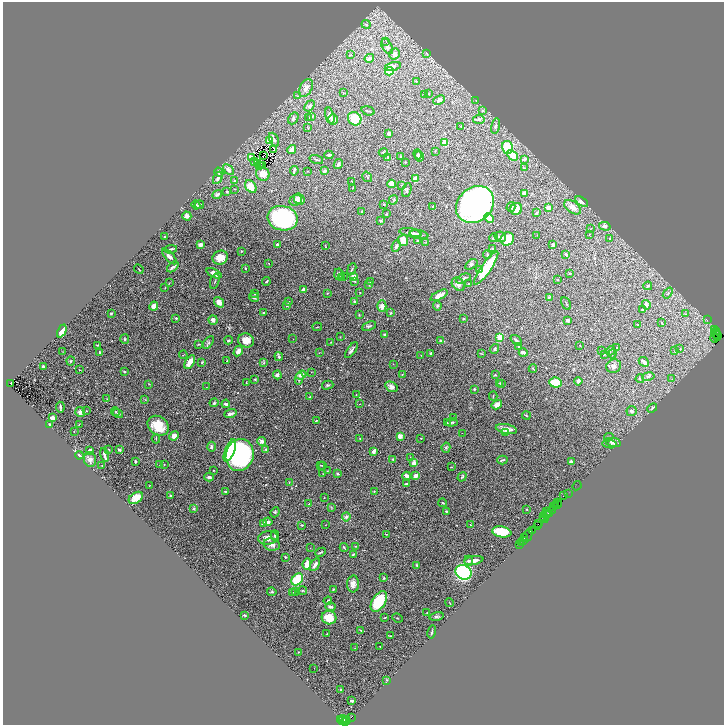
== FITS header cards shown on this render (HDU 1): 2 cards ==
NAXIS1  =                 1443
NAXIS2  =                 1446

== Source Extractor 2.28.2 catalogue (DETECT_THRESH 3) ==
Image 1443 x 1446 px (HDU 1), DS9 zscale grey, zoomed out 1/2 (1 PNG px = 2 x 2 image px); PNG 726 x 727 px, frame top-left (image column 2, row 1446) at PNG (3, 2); each listed source drawn as its Kron ellipse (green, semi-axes under 4 px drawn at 4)
Background 1.85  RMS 0.06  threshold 0.179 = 3 sigma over >= 5 px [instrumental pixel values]
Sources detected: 469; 49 cannot appear on this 1/2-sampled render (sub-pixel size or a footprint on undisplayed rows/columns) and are neither listed nor drawn; the other 420 listed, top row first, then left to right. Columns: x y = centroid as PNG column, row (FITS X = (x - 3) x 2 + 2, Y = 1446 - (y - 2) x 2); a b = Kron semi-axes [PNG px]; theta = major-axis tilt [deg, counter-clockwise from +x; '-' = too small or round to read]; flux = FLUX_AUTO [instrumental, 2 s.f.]
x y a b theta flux
366 24 4 4 - 19
386 41 2 1 - 66
387 47 8 5 -61 41
427 53 2 2 - 17
394 54 6 5 - 43
350 55 3 2 - 7
369 58 5 3 - 44
393 66 8 4 15 50
390 71 4 4 - 200
416 81 3 2 - 7.4
306 88 9 6 63 66
343 93 3 2 - 5.8
424 94 4 2 - 8
428 94 4 3 - 9.3
297 96 3 2 - 5.5
439 100 6 4 26 35
476 100 3 2 - 4.1
310 106 6 3 50 20
368 111 7 2 -16 10
482 111 4 3 - 10
312 116 3 2 - 7.3
330 116 8 4 -76 47
293 118 6 4 59 21
309 118 4 2 - 7.5
355 119 7 6 - 260
479 119 6 3 5 18
333 120 5 4 - 54
461 126 2 2 - 6.5
495 126 8 4 77 23
307 127 3 2 - 3.3
389 133 3 3 - 22
274 140 7 3 -65 19
269 141 4 3 - 110
445 142 4 4 - 100
507 147 6 5 - 410
274 150 2 1 - 4.4
292 150 4 3 - 87
435 151 3 2 - 7.5
383 153 5 3 - 13
418 154 5 4 - 13
329 155 4 2 - 22
512 155 6 4 -41 160
263 156 2 1 - 6
401 156 2 2 - 7
419 156 5 4 - 20
252 157 3 3 - 52
388 157 2 2 - 20
524 159 3 3 - 23
316 160 7 2 -17 16
255 162 2 1 - 2.7
405 162 2 2 - 7.5
258 163 2 1 - 3.7
338 164 5 2 - 29
260 166 2 1 - 4.9
262 166 3 1 - 6.6
524 168 4 2 - 7.6
228 170 6 4 -45 51
294 171 5 2 - 17
307 171 2 1 - 3.8
324 171 3 2 - 26
219 172 5 3 - 23
263 174 7 6 - 89
367 177 5 3 - 12
218 178 7 4 60 39
415 179 3 3 - 140
234 181 3 3 - 22
351 181 2 1 - 3.1
392 184 4 3 - 76
402 185 4 3 - 8.8
251 186 7 5 -54 170
352 188 3 2 - 6.7
234 189 3 2 - 4.2
407 190 7 3 70 17
227 192 4 3 - 15
524 193 3 2 - 39
217 194 5 3 - 39
299 199 6 5 - 50
296 200 6 5 - 35
393 200 5 3 - 13
582 201 7 4 -32 39
384 204 2 2 - 6.9
475 204 20 17 40 4400
196 205 4 4 - 35
199 205 4 3 - 19
433 206 3 2 - 6.5
511 207 5 4 - 18
573 207 9 5 -37 83
548 208 2 2 - 180
516 209 6 5 - 100
362 211 3 2 - 9.6
537 213 4 3 - 9.9
386 214 3 3 - 7.7
187 216 4 4 - 35
283 218 15 12 -11 1500
489 218 5 4 - 80
380 221 3 3 - 15
605 226 6 4 -16 37
590 229 3 2 - 5.6
410 233 11 2 -8 21
415 234 6 3 -13 17
419 234 9 3 -11 27
589 234 3 2 - 5
537 235 3 2 - 3.5
164 237 2 2 - 9
500 237 6 5 - 41
494 238 4 2 - 19
507 239 7 6 - 250
609 239 3 3 - 9.5
403 240 5 5 - 130
418 241 3 2 - 15
426 242 3 2 - 4.7
201 244 3 3 - 72
277 244 3 3 - 17
553 245 3 2 - 22
325 246 4 2 - 5.1
396 246 6 3 68 25
171 249 6 2 9 20
493 249 2 2 - 29
241 251 3 2 - 7.4
566 254 3 2 - 16
487 255 4 3 - 13
169 256 10 4 -47 51
220 258 8 7 - 140
269 263 2 2 - 5
471 264 7 4 34 25
173 267 7 2 40 26
245 268 3 3 - 9.1
486 268 20 5 56 410
139 269 5 1 - 5
352 269 6 3 67 16
479 270 3 3 - 14
214 273 8 4 -25 75
570 273 2 2 - 8.4
339 274 6 3 -85 31
344 276 3 2 - 5.2
354 277 4 3 - 69
341 278 3 2 - 6
463 278 8 3 25 23
557 280 3 2 - 4.9
215 281 8 2 72 9.9
266 281 4 2 - 9.8
354 281 3 3 - 11
371 282 3 2 - 11
169 283 3 2 - 4.8
469 283 2 2 - 8.1
458 284 7 5 -47 48
369 285 4 3 - 8.7
648 286 4 2 - 12
165 288 2 2 - 6.1
304 290 3 3 - 80
327 293 2 2 - 8.1
360 293 2 2 - 5
668 293 6 3 51 13
254 294 4 3 - 11
439 295 9 4 27 73
254 297 5 4 - 26
549 297 3 2 - 9.6
219 302 6 4 -52 73
289 302 4 3 - 10
354 302 3 3 - 12
566 303 7 2 -62 10
287 305 3 2 - 31
646 305 5 4 - 30
154 306 5 4 - 85
382 306 6 4 90 54
437 306 5 3 - 16
643 310 3 2 - 14
111 313 3 2 - 11
264 313 3 3 - 18
390 313 3 2 - 12
686 314 3 3 - 8
359 315 3 2 - 8.3
176 318 3 3 - 13
463 319 3 2 - 14
213 320 5 4 - 34
568 320 3 3 - 20
707 320 2 1 - 60
662 323 3 2 - 6.4
638 325 2 2 - 4.8
369 326 7 3 22 18
317 327 5 2 - 6.4
714 329 4 3 - 250
62 331 7 3 65 110
716 331 3 2 - 460
385 334 3 2 - 13
716 334 5 3 - 750
340 337 2 2 - 6
500 337 4 3 - 180
718 337 2 1 - 84
715 338 4 2 - 590
125 339 5 3 - 15
293 339 2 1 - 2.4
228 340 4 3 - 14
246 340 8 7 - 100
516 340 6 2 -44 30
440 341 3 2 - 23
208 342 7 3 54 17
331 342 3 2 - 4.7
198 344 4 2 - 8
97 345 4 2 - 8.8
580 345 2 2 - 11
519 347 4 3 - 16
617 347 3 2 - 6.8
494 349 5 3 - 22
680 349 3 2 - 5.6
351 350 9 2 54 26
602 350 2 1 - 2.9
63 351 2 1 - 3.1
238 351 5 3 - 77
611 351 5 2 - 11
675 351 3 3 - 7.4
100 352 3 3 - 13
319 353 2 2 - 4.3
523 353 4 3 - 40
431 354 3 3 - 20
482 354 3 2 - 6.7
612 354 4 2 - 8.6
183 355 4 1 - 4.8
421 355 3 2 - 5.5
604 355 2 1 - 5.1
279 357 4 3 - 21
71 361 4 4 - 14
227 361 3 2 - 6.5
190 362 7 3 58 130
202 362 4 2 - 8.6
644 362 6 3 -44 44
263 363 4 3 - 12
393 364 2 2 - 5.1
614 366 7 6 - 41
43 367 3 2 - 21
533 369 4 2 - 7.4
79 370 3 2 - 5.7
124 371 4 2 - 13
311 372 2 1 - 2.6
402 374 3 2 - 5.1
277 375 4 4 - 35
301 375 5 3 - 64
495 375 4 3 - 9.2
648 376 6 4 11 18
299 379 6 4 81 28
640 379 4 2 - 8.9
672 379 2 2 - 3.9
255 380 3 2 - 12
578 381 4 3 - 31
10 383 3 2 - 610
247 383 3 1 - 6.9
499 383 3 3 - 10
556 383 6 5 - 260
149 384 3 2 - 5.3
501 384 3 3 - 7
328 385 6 3 15 18
206 387 2 1 - 3.2
391 387 6 5 - 51
474 389 2 2 - 20
356 394 3 2 - 4.8
493 396 4 2 - 8.1
310 397 2 2 - 22
107 399 2 2 - 4.3
145 400 2 2 - 4.6
214 403 4 3 - 17
226 404 4 3 - 26
360 404 2 1 - 2.3
497 405 5 4 - 73
60 407 5 2 - 21
652 408 5 3 - 13
86 411 3 2 - 8.2
631 411 5 5 - 33
80 412 5 5 - 65
115 412 4 2 - 11
118 413 5 2 - 12
230 414 6 3 19 46
526 416 4 2 - 12
453 417 2 2 - 4.1
52 418 3 3 - 89
316 421 3 2 - 6.9
452 422 5 3 - 15
447 423 2 2 - 4.7
79 424 3 2 - 5.2
49 425 3 2 - 20
158 426 11 9 -37 280
506 429 11 5 -11 79
74 431 2 2 - 6.2
505 432 4 3 - 16
462 433 2 1 - 11
174 436 5 4 - 69
400 436 4 3 - 70
609 437 5 2 - 8.9
360 438 2 1 - 4.5
421 438 2 1 - 5.8
156 439 5 3 - 11
262 441 4 3 - 62
613 442 8 4 -10 55
610 444 7 2 -6 18
211 447 5 3 - 22
446 448 5 4 - 18
109 449 3 2 - 9.7
266 449 4 3 - 12
90 450 4 2 - 28
119 450 3 3 - 22
230 450 12 4 68 500
374 451 4 3 - 34
79 455 4 2 - 14
104 455 7 2 -76 57
240 455 16 14 73 2000
410 457 2 2 - 3.6
90 459 7 6 - 54
393 459 3 3 - 9.8
502 460 5 2 - 13
135 462 3 3 - 16
571 462 3 3 - 53
414 463 4 4 - 48
159 464 3 2 - 4.7
164 464 2 1 - 3.3
102 465 2 1 - 6.1
321 465 3 2 - 8
323 465 2 2 - 6.7
451 467 3 2 - 4.7
214 470 2 2 - 7.6
327 471 3 2 - 4.9
338 473 3 2 - 19
323 474 3 2 - 3.7
407 476 4 3 - 57
416 476 2 2 - 210
209 477 4 3 - 27
462 477 5 2 - 14
289 482 2 2 - 5.1
406 484 3 2 - 13
149 486 2 2 - 6
577 486 5 1 - 160
374 491 3 2 - 6.1
225 492 3 2 - 13
568 493 3 1 - 180
171 496 4 3 - 13
563 496 2 1 - 150
324 497 2 1 - 3.7
136 498 8 5 33 110
558 502 2 1 - 68
443 503 4 2 - 6.8
309 504 4 2 - 8.3
558 504 2 1 - 89
556 505 3 2 - 290
331 507 4 1 - 5.2
554 507 4 3 - 580
194 508 4 4 - 12
527 509 2 2 - 7.2
552 510 3 2 - 420
446 511 2 2 - 17
275 512 5 4 - 18
546 512 3 1 - 360
548 513 2 1 - 300
550 513 3 1 - 280
546 514 2 1 - 150
346 517 4 4 - 26
543 517 3 1 - 180
544 519 4 1 - 350
268 522 4 3 - 40
264 524 3 3 - 73
538 524 3 1 - 120
302 525 3 2 - 11
325 525 2 1 - 3.8
470 525 2 2 - 20
538 526 2 1 - 73
532 531 3 1 - 190
502 532 9 5 -9 390
387 534 3 2 - 5.1
275 536 5 3 - 22
528 536 7 2 64 300
268 538 10 6 8 80
524 538 2 1 - 24
523 540 2 1 - 180
522 542 2 1 - 55
520 544 2 1 - 59
272 545 8 6 -11 47
356 546 2 2 - 5.9
344 547 4 2 - 12
310 548 2 1 - 3.5
320 552 6 2 24 17
353 554 4 3 - 11
285 557 3 2 - 10
474 560 10 4 11 73
468 561 5 4 - 22
307 564 5 4 - 110
315 565 7 3 59 51
417 565 3 2 - 12
463 572 8 7 - 1100
384 578 2 2 - 8.3
297 579 7 5 48 370
353 584 8 6 85 71
333 589 3 2 - 8.5
302 590 5 2 - 10
272 592 5 4 - 14
292 592 3 3 - 8.8
295 592 3 2 - 8.7
328 601 4 3 - 22
379 601 11 6 58 470
449 603 4 2 - 6.6
331 607 5 3 - 27
427 613 2 2 - 7.4
245 615 4 2 - 8.8
437 617 7 3 10 18
329 618 7 6 - 230
385 618 3 2 - 8.5
397 618 5 2 - 6.4
361 630 4 2 - 11
432 632 7 2 77 16
327 634 3 2 - 4.4
390 636 3 1 - 8.7
380 646 2 2 - 9
355 648 3 2 - 4.4
298 652 2 1 - 3.7
314 668 2 1 - 2.7
387 680 3 3 - 8.3
341 690 2 2 - 21
352 701 3 2 - 21
352 718 3 1 - 480
340 719 2 1 - 150
347 719 3 1 - 450
345 720 6 3 -29 650
342 721 2 2 - 580
345 721 4 2 - 450
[49 sub-pixel or undisplayed-footprint detections neither listed nor drawn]